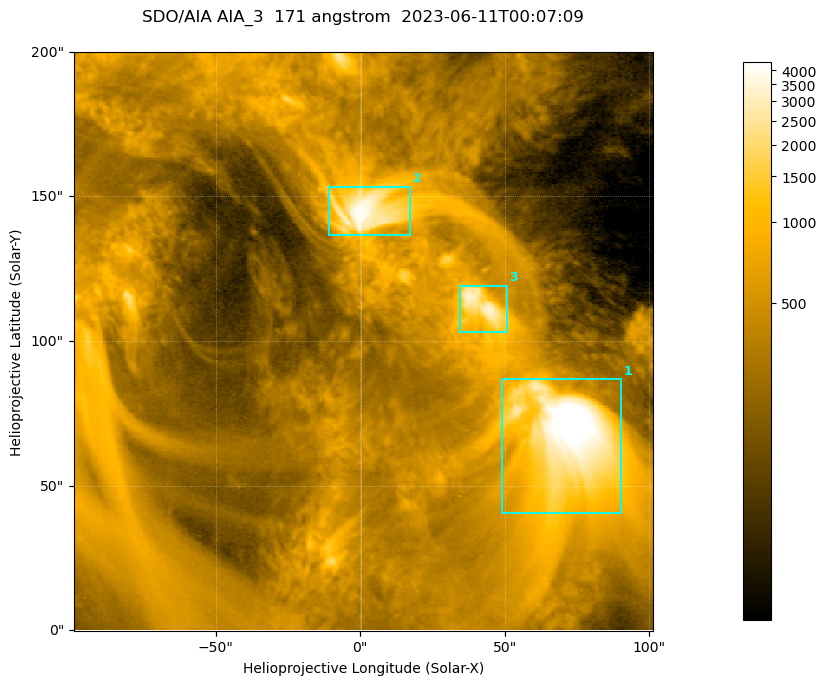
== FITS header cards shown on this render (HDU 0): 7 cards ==
TELESCOP= 'SDO/AIA '           / For AIA: SDO/AIA
INSTRUME= 'AIA_3   '           / For AIA: AIA_ATA1, AIA_ATA2, AIA_ATA3 or AIA_AT
WAVELNTH=                  171 / [angstrom] Wavelength
WAVEUNIT= 'angstrom'           / Wavelength unit: angstrom
DATE-OBS= '2023-06-11T00:07:09.350' / [ISO] Date when observation started; ISO 8
CTYPE1  = 'HPLN-TAN'           / CTYPE1; Typically HPLN
CTYPE2  = 'HPLT-TAN'           / CTYPE2; Typically HPLT

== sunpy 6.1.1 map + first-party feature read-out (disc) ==
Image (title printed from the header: SDO/AIA AIA_3  171 angstrom  2023-06-11T00:07:09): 334 x 334 px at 0.599 arcsec/px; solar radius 945 arcsec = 1577 px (partial field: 1.4% of the solar disc is inside the frame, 100% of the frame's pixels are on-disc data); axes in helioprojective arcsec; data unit not stated in the header (colour bar unlabelled)
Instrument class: DISC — disc imager (sunpy class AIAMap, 171 A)
Bright regions (active regions / flare kernels): reference = the on-disc median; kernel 3 px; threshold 5 sigma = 1105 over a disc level ~358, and >= 1.15x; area >= 111 px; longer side >= 4 px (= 2.4 arcsec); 3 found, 3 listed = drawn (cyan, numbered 1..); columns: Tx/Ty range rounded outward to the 2 arcsec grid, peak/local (2 s.f.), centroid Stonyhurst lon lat
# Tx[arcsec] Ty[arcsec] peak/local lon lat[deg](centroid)
1 48..92 40..88 15 +4 +4
2 -12..18 136..154 11 +0 +9
3 34..52 102..120 9.2 +3 +7